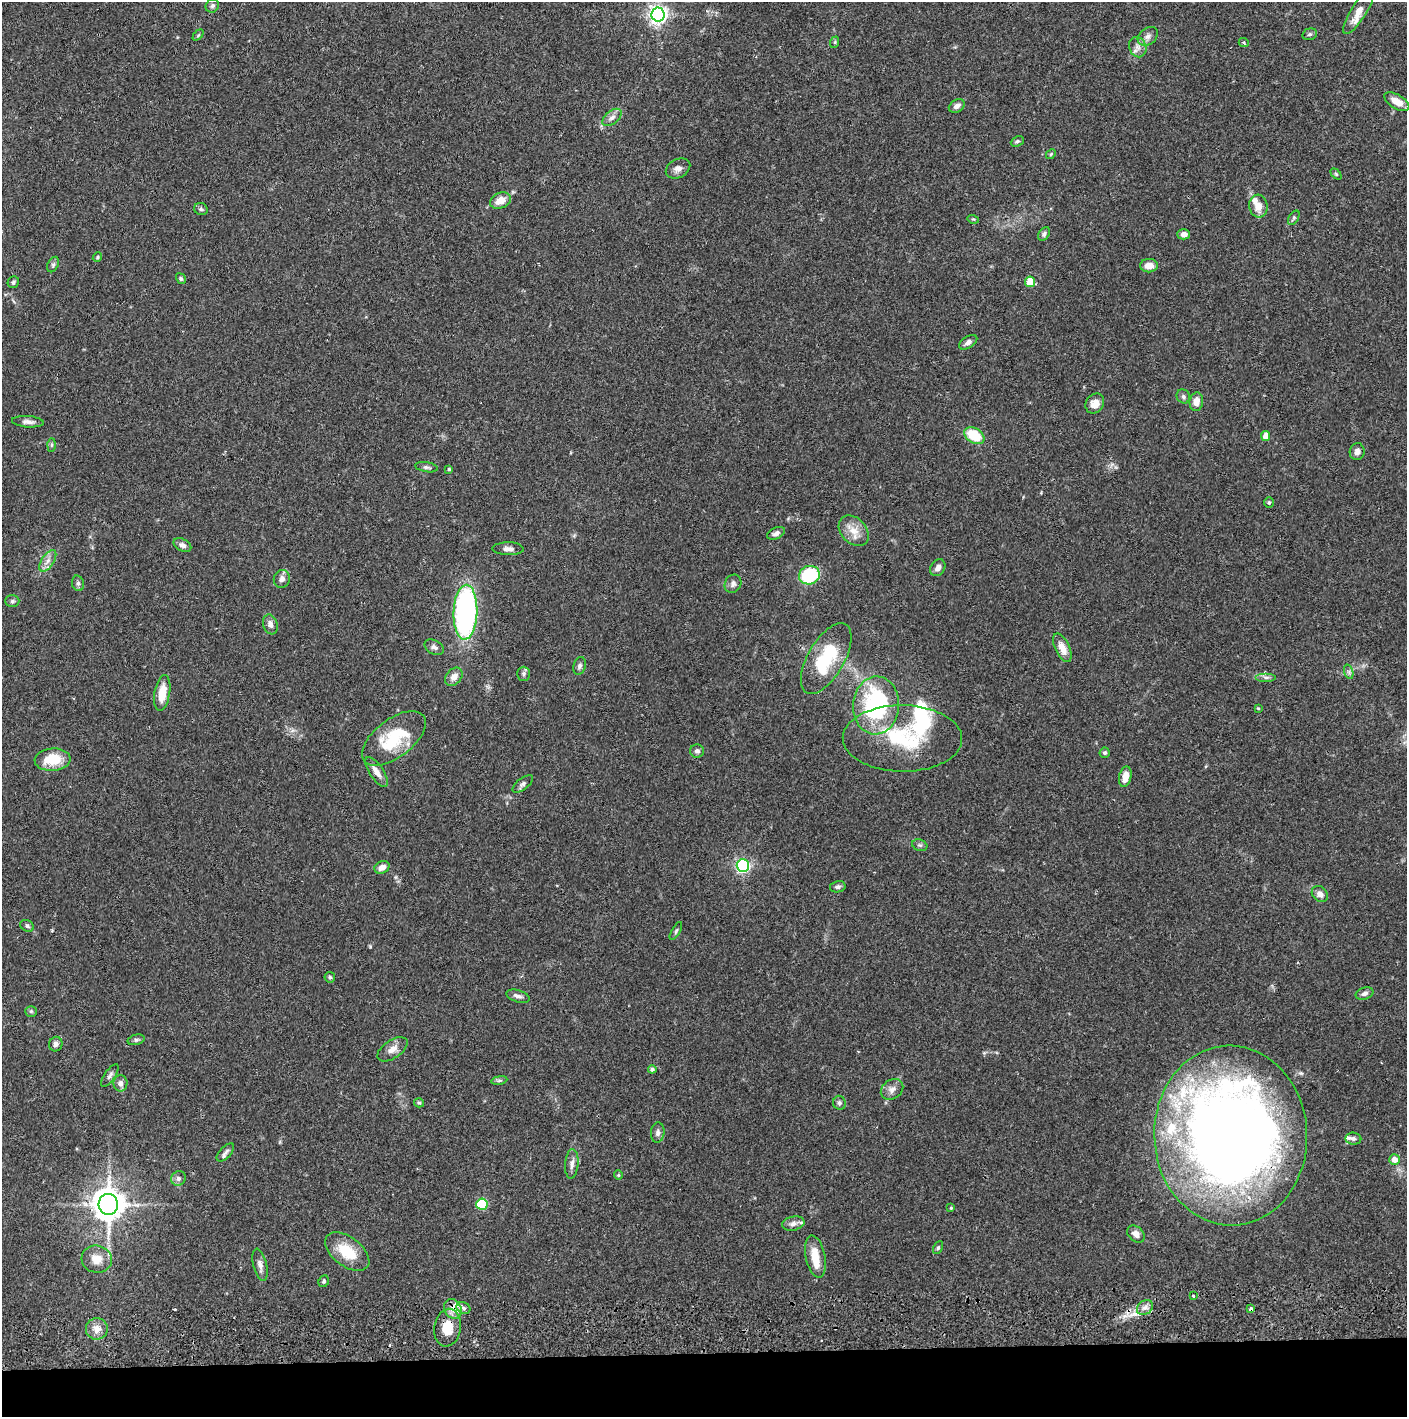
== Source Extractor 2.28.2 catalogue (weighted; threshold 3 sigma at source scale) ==
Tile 8 of 3 x 3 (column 2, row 3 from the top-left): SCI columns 1410-2814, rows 57-1471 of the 4227 x 4358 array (HDU 1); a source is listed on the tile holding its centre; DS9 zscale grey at full resolution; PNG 1409 x 1419 px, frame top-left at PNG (2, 2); each listed source drawn as its Kron ellipse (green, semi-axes under 4 px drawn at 4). Shown black and unused: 4% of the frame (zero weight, under 2 of 3 exposures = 3% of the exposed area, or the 3 px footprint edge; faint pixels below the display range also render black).
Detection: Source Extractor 2.28.2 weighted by HDU 2 'WHT'; one run over the whole footprint, this tile lists its part. Background 0.068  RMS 0.0048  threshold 0.0218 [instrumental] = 3 sigma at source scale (4.5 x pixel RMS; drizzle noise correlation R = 1.50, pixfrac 1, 0.05/0.05 arcsec/px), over >= 5 px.
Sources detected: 130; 1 inside a brighter object's white glare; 1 cosmic-ray / hot-pixel residue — neither listed nor drawn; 8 inside a brighter listed object's ellipse — not listed separately; the other 120 listed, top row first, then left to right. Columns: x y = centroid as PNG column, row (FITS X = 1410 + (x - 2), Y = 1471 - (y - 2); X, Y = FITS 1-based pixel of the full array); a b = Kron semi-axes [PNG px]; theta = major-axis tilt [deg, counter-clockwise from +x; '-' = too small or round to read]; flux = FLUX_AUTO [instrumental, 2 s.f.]
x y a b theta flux
212 6 7 6 - 1.2
1359 11 26 7 58 5.1
658 14 7 6 - 230
1310 34 7 5 16 0.97
198 35 6 4 45 0.61
1148 36 11 8 39 2.5
835 42 6 3 72 0.59
1244 43 5 3 - 0.6
1138 47 10 8 -66 2.7
1397 102 14 7 -31 6.3
957 106 8 6 28 2
612 117 11 6 39 2.2
1017 141 7 5 26 0.93
1051 154 5 4 - 0.6
678 168 13 9 27 2.8
1336 174 6 4 -45 0.69
501 201 11 7 24 5.8
1258 206 11 9 -84 5.8
201 209 7 6 - 1.1
1294 218 8 4 58 0.86
973 219 5 3 - 0.52
1044 234 7 5 55 1.1
1184 234 6 5 - 2.8
97 257 5 4 - 0.6
53 265 8 5 63 1
1149 266 9 6 -2 4.3
181 279 5 4 - 0.8
13 282 6 5 - 0.88
1030 282 5 5 - 13
968 342 10 6 33 1.9
1183 396 7 6 - 1.2
1196 402 9 7 83 4.3
1095 404 10 9 - 4.3
28 422 16 5 -4 2.2
974 436 11 7 -33 16
1266 436 5 4 - 5.4
51 445 7 4 89 0.78
1357 452 8 7 - 2.2
426 467 11 5 -9 1.2
449 469 4 4 - 0.64
1269 503 5 4 - 0.74
854 531 17 12 -47 6.3
776 533 9 5 25 1.7
182 545 9 6 -28 1.9
508 549 15 6 -2 2.4
48 561 12 6 57 2.8
938 568 9 7 54 2.3
809 575 10 9 - 27
282 579 9 8 - 2
78 583 8 6 -74 1.2
733 584 9 8 - 1.8
12 601 7 6 - 1.1
465 612 27 12 88 120
270 624 10 7 -72 2.7
434 647 10 7 -28 1.8
1062 648 15 7 -65 5.4
826 658 39 18 60 26
580 666 9 6 72 1.4
1349 672 7 4 -72 1.1
524 674 7 6 - 1.2
454 677 10 7 48 3.3
1266 677 10 4 0 1.4
162 693 18 7 80 8.6
876 705 29 23 85 65
1258 708 3 3 - 0.45
394 738 37 19 37 26
902 738 59 33 -1 42
697 751 7 6 - 1.5
1105 753 5 5 - 0.95
53 760 18 11 4 13
376 772 17 7 -56 3.8
1125 777 10 6 77 5.5
523 784 12 5 38 1.5
920 845 8 5 -19 1
743 866 6 6 - 110
382 867 8 6 26 3.1
838 887 8 5 12 1.2
1320 894 9 7 -44 2.7
27 926 7 5 -29 1
676 931 10 3 60 0.76
330 977 5 5 - 0.88
1365 993 9 6 16 1.7
518 996 12 6 -17 2
31 1011 6 5 - 0.82
136 1040 9 5 13 1.1
56 1044 7 6 - 1.5
392 1049 17 9 34 3.8
652 1069 4 4 - 1.2
110 1076 13 5 55 1.6
499 1080 8 4 8 0.92
120 1083 8 7 - 2.1
892 1089 12 9 35 2.8
419 1103 5 4 - 0.62
839 1103 7 6 - 1.2
658 1133 10 7 85 1.8
1231 1135 90 76 -88 660
1353 1139 8 6 -4 1.6
225 1152 11 5 47 1.6
1394 1160 5 5 - 4.2
572 1164 15 6 86 2.5
618 1175 5 4 - 0.52
178 1178 7 7 - 1.7
108 1204 10 9 - 800
482 1204 5 5 - 31
951 1208 4 3 - 0.51
793 1224 11 7 12 2.3
1136 1234 10 7 -43 2.7
938 1248 7 4 63 0.7
347 1252 25 14 -37 15
815 1257 21 9 -79 8.1
97 1259 15 13 -15 6.9
260 1265 16 6 -77 2.7
324 1281 6 5 - 0.88
1193 1296 3 3 - 1.3
1145 1307 9 6 41 2.3
463 1308 7 5 -23 1.3
453 1309 10 8 -63 3.5
1251 1309 4 3 - 3
448 1328 19 13 80 10
97 1329 11 10 - 4.2
Overlapping masked pixels (flux is a lower limit): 4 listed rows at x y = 1231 1135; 453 1309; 1251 1309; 448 1328